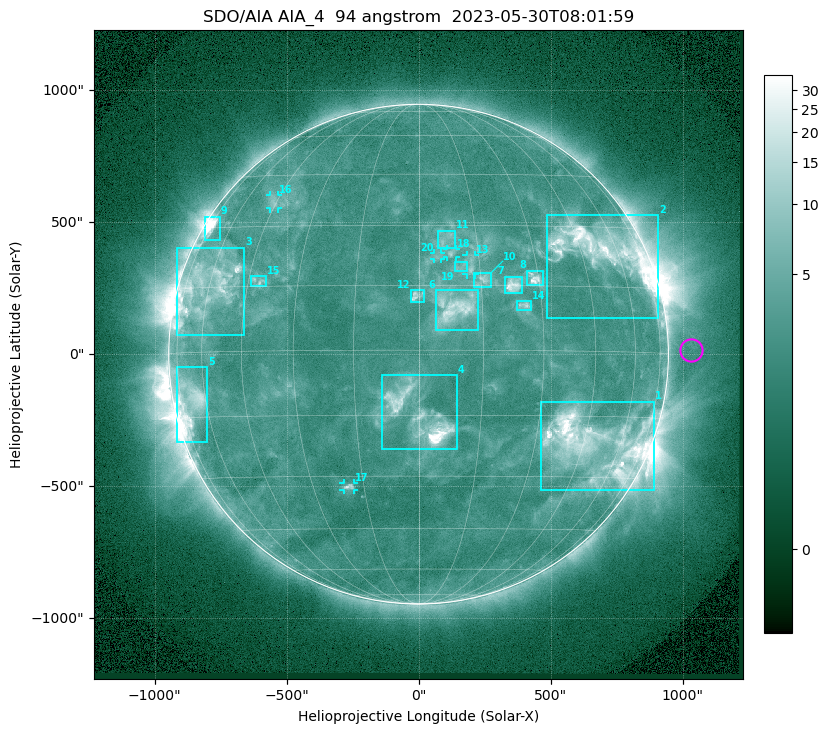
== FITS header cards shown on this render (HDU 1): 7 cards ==
TELESCOP= 'SDO/AIA '           / For AIA: SDO/AIA
INSTRUME= 'AIA_4   '           / For AIA: AIA_ATA1, AIA_ATA2, AIA_ATA3 or AIA_AT
WAVELNTH=                   94 / [angstrom] Wavelength
WAVEUNIT= 'angstrom'           / Wavelength unit: angstrom
DATE-OBS= '2023-05-30T08:01:59.138' / [ISO] Date when observation started; ISO 8
CTYPE1  = 'HPLN-TAN'           / CTYPE1: HPLN
CTYPE2  = 'HPLT-TAN'           / CTYPE2: HPLT

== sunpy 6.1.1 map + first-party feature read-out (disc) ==
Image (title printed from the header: SDO/AIA AIA_4  94 angstrom  2023-05-30T08:01:59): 1024 x 1024 px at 2.4 arcsec/px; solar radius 947 arcsec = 394 px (full disc in frame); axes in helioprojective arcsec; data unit not stated in the header (colour bar unlabelled)
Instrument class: DISC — disc imager (sunpy class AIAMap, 94 A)
Bright regions (active regions / flare kernels): reference = the median radial profile (limb darkening/brightening removed); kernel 9 px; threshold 5 sigma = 3.84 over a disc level ~2.52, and >= 1.15x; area >= 12 px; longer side >= 9 px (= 22 arcsec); searched inside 0.97 R_sun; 20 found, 20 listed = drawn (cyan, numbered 1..; 5 of them under ~33 arcsec drawn as corner ticks so the feature stays visible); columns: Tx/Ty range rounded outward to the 5 arcsec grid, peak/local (2 s.f.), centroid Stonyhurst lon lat
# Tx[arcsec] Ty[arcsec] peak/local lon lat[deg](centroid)
1 460..895 -515..-180 17 +49 -22
2 485..910 135..525 13 +52 +24
3 -915..-660 70..405 6.3 -60 +15
4 -140..145 -360..-80 22 +0 -15
5 -920..-800 -330..-50 7.2 -68 -11
6 65..225 90..245 7.1 +8 +10
7 325..395 230..295 8.2 +23 +15
8 410..475 260..320 8.4 +29 +17
9 -810..-750 435..520 11 -71 +30
10 210..275 255..310 4.7 +15 +16
11 70..140 400..470 3.2 +7 +26
12 -30..20 200..245 4.6 -1 +13
13 180..215 300..375 4.1 +13 +20
14 375..425 165..205 4.3 +25 +10
15 -635..-575 255..295 3.8 -42 +16
16 -565..-530 550..605 3.3 -46 +37
17 -285..-245 -515..-490 4.5 -19 -33
18 105..145 370..400 4.1 +8 +23
19 140..185 315..350 2.8 +11 +19
20 60..85 360..385 2.9 +5 +22
Off-limb structures (1.02-1.3 R_sun): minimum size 162 px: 2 found; the strongest spans PA ~225..310 deg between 1.02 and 1.3 R_sun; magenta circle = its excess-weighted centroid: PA ~270 deg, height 1.09 R_sun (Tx ~1035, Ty ~15 arcsec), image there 1.5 x the reference